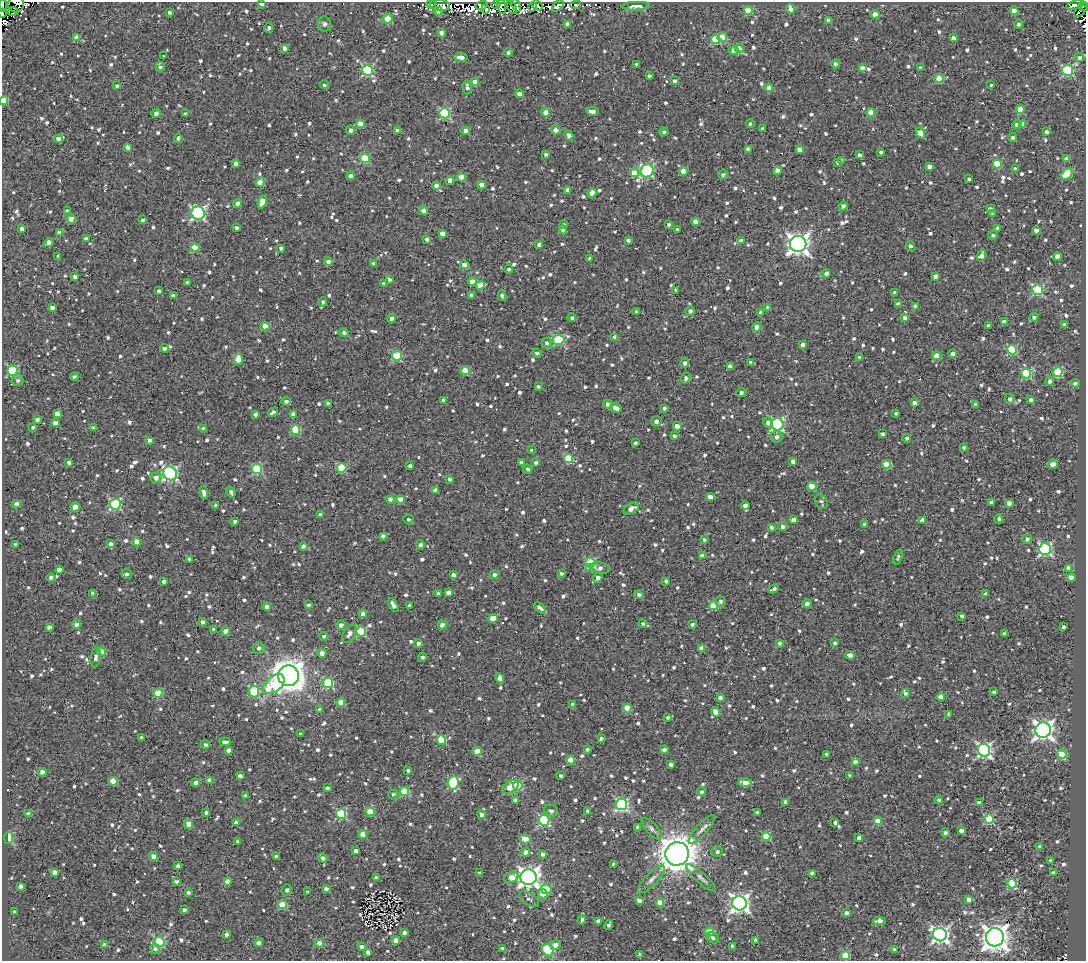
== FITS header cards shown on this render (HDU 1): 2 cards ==
NAXIS1  =                 1084
NAXIS2  =                  959

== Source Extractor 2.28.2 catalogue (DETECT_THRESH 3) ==
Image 1084 x 959 px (HDU 1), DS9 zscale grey, 1 PNG px = 1 image px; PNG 1088 x 963 px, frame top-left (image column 1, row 959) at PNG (2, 2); each listed source drawn as its Kron ellipse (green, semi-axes under 4 px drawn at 4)
Background 1.89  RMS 4.9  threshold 14.6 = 3 sigma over >= 5 px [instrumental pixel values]
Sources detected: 1293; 8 with non-positive FLUX_AUTO (blend fragments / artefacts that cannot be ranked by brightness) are neither listed nor drawn; of the other 1285, the 500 brightest by FLUX_AUTO listed and drawn (785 fainter detections omitted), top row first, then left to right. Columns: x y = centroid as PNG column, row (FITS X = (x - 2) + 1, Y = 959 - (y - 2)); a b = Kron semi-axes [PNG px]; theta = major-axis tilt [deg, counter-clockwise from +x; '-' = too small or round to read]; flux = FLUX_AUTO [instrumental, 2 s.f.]
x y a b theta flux
262 3 4 3 - 1600
16 4 8 8 - 5600
431 4 5 3 - 1100
496 4 4 2 - 2100
3 5 6 4 -87 9100
440 5 10 5 -7 2900
481 5 6 4 15 37000
516 5 7 3 -64 3000
537 5 6 3 -40 17000
576 5 5 3 - 1500
1075 5 9 3 15 2500
501 6 8 4 -75 2000
558 6 7 4 41 2600
636 6 14 4 3 1600
1084 6 5 3 - 1300
512 7 7 3 -61 6200
533 7 4 4 - 11000
486 9 4 4 - 6000
790 9 5 4 - 2300
748 10 4 4 - 11000
13 11 5 3 - 2800
438 11 4 4 - 2400
1014 11 4 4 - 3600
1080 11 8 3 44 1800
170 12 3 3 - 910
2 13 4 2 - 5900
875 14 4 4 - 5000
388 19 5 4 - 10000
828 20 4 3 - 1200
324 24 8 6 -71 1100
568 24 4 4 - 2300
1018 24 4 3 - 1100
269 28 5 4 - 900
442 33 4 4 - 3400
77 37 4 4 - 4700
722 37 5 4 - 7200
953 38 4 4 - 1800
716 39 5 4 - 12000
284 48 4 4 - 1900
739 49 4 4 - 7100
734 50 5 4 - 2500
508 52 4 4 - 910
164 55 3 3 - 760
461 57 7 4 -4 2500
1079 57 5 4 - 850
636 64 3 3 - 780
835 64 4 3 - 960
160 67 5 4 - 840
862 68 4 4 - 1600
921 68 4 3 - 880
367 70 5 5 - 33000
1068 70 5 5 - 34000
649 76 3 3 - 870
939 79 4 4 - 10000
675 81 4 3 - 1400
475 82 4 4 - 3000
324 85 4 4 - 750
991 85 3 3 - 920
117 86 4 3 - 830
467 87 7 4 -86 1100
769 88 4 4 - 2500
519 94 4 3 - 2400
4 100 4 4 - 11000
1020 109 4 4 - 6500
592 111 6 4 -8 1900
546 112 4 4 - 4600
156 113 5 4 - 1400
445 113 5 5 - 32000
871 113 4 4 - 7300
185 114 4 3 - 760
360 124 4 4 - 7600
750 124 4 4 - 810
1017 124 4 4 - 2500
1023 124 4 4 - 2900
762 129 4 3 - 870
351 130 4 4 - 1200
555 130 5 4 - 2200
397 131 4 4 - 2700
466 131 4 4 - 3800
664 132 5 4 - 810
1046 132 3 3 - 1300
920 133 6 4 -58 6700
569 135 5 4 - 1300
178 138 4 3 - 2600
1013 138 4 4 - 850
58 139 4 4 - 1400
128 147 4 4 - 1900
748 149 4 4 - 1800
800 149 4 4 - 2700
881 152 3 3 - 880
546 154 4 3 - 950
859 155 4 3 - 1300
365 158 5 4 - 16000
1067 159 4 4 - 3400
842 160 4 3 - 830
838 162 4 3 - 1100
236 163 4 4 - 2000
997 164 4 4 - 11000
930 167 4 4 - 1700
1015 169 4 4 - 1500
647 171 7 6 - 47000
683 171 4 4 - 4500
777 171 4 4 - 3500
635 173 4 4 - 8000
723 174 5 5 - 830
1067 174 6 5 - 14000
351 176 4 4 - 1500
462 177 4 4 - 7300
969 179 4 3 - 970
450 181 4 4 - 2200
260 182 4 4 - 6200
481 185 4 4 - 4200
436 186 4 4 - 1800
568 190 4 4 - 2500
592 193 5 4 - 3700
262 202 7 4 68 4900
238 204 4 4 - 2800
843 206 5 4 - 1300
990 209 4 4 - 1300
424 210 4 4 - 2800
67 211 4 4 - 1300
198 213 7 6 - 63000
992 213 4 3 - 990
71 219 4 4 - 4400
143 220 3 3 - 790
696 221 4 4 - 3200
669 224 4 4 - 820
564 225 4 4 - 970
236 228 4 3 - 860
998 228 4 3 - 1800
22 229 4 4 - 1500
678 229 4 3 - 1300
563 230 4 4 - 1900
1036 230 4 4 - 1800
60 233 4 4 - 2700
442 233 4 4 - 3000
993 235 5 4 - 770
86 239 4 4 - 1700
427 239 4 3 - 1100
628 240 4 3 - 900
741 241 4 4 - 2300
49 242 5 4 - 1900
539 244 4 3 - 1300
798 244 8 8 - 230000
910 246 5 4 - 930
195 248 4 4 - 10000
281 248 4 3 - 910
58 256 3 3 - 1200
982 256 6 4 73 2200
1057 257 4 4 - 4700
590 259 4 4 - 880
328 262 4 4 - 1300
373 264 4 3 - 1200
465 265 4 4 - 3200
509 269 4 4 - 740
826 274 4 4 - 1100
935 276 4 3 - 1400
75 277 4 4 - 1400
389 280 3 3 - 860
188 282 4 3 - 980
472 282 4 4 - 3700
384 284 4 4 - 1300
480 285 4 4 - 9300
676 290 3 3 - 770
1038 290 5 5 - 34000
159 291 3 3 - 1000
895 292 4 3 - 1100
471 295 4 3 - 1100
173 296 4 3 - 1400
502 296 5 3 - 1100
323 302 4 4 - 790
898 304 4 4 - 1500
915 306 4 4 - 1600
52 308 4 4 - 1800
768 308 4 4 - 2300
637 311 4 3 - 780
690 311 5 4 - 990
761 312 4 4 - 840
1034 317 4 3 - 790
391 318 4 4 - 1400
572 318 4 4 - 790
905 318 4 4 - 1000
1004 322 4 4 - 1400
1065 325 4 4 - 2300
265 326 4 4 - 6900
988 326 4 3 - 840
757 327 4 4 - 4500
344 333 5 4 - 1100
615 337 4 4 - 2300
559 340 6 5 - 22000
547 343 5 5 - 890
803 345 4 4 - 1600
164 348 4 3 - 1200
1012 350 5 5 - 21000
537 353 4 4 - 900
953 354 4 4 - 2300
397 356 5 5 - 20000
937 356 4 4 - 6600
860 357 4 3 - 1800
238 359 5 4 - 6100
751 362 4 3 - 790
685 363 4 4 - 1800
730 366 4 4 - 2100
12 371 5 5 - 25000
465 371 4 4 - 7300
1058 372 5 5 - 20000
1026 374 5 5 - 24000
74 377 4 3 - 800
686 378 5 4 - 1000
18 380 6 6 - 940
1050 381 5 4 - 1300
1075 383 5 4 - 900
538 386 4 3 - 740
741 392 5 4 - 950
1010 399 5 5 - 1100
1031 400 4 4 - 1400
286 401 4 4 - 1100
444 401 4 3 - 1500
328 403 4 3 - 1000
914 403 4 4 - 2400
608 404 5 4 - 1700
975 404 4 3 - 1100
616 408 6 4 -23 2900
664 408 3 3 - 980
273 412 5 3 - 1000
896 413 3 3 - 790
57 414 4 4 - 3500
255 414 4 3 - 880
293 414 4 4 - 2200
37 419 4 3 - 1200
656 421 5 5 - 1500
55 423 4 4 - 2400
768 423 5 4 - 1200
777 424 6 6 - 54000
677 426 4 4 - 2600
33 427 3 3 - 750
94 428 4 4 - 1100
203 429 4 4 - 1500
296 430 5 4 - 13000
883 434 3 3 - 1200
674 436 4 4 - 880
777 437 6 5 - 1400
907 438 4 4 - 790
149 440 4 3 - 1400
635 443 3 3 - 850
964 448 3 3 - 770
531 450 3 3 - 1200
568 458 5 4 - 12000
793 461 4 4 - 1900
69 463 4 3 - 1500
521 463 4 3 - 1400
536 463 4 3 - 1100
887 464 4 4 - 8300
1053 464 5 4 - 4300
410 466 4 3 - 960
342 468 5 4 - 15000
257 469 5 5 - 20000
527 469 5 4 - 1000
170 473 7 6 - 71000
156 478 5 5 - 1800
450 479 4 3 - 1100
812 486 4 4 - 10000
435 490 4 4 - 2000
231 492 6 3 -58 1000
204 493 7 4 -82 1600
710 497 4 4 - 3200
390 499 4 3 - 1200
400 500 4 4 - 5000
821 502 8 6 -62 860
992 502 4 4 - 1500
1009 503 4 4 - 2700
16 504 4 4 - 3500
115 504 5 5 - 36000
216 505 4 3 - 900
745 505 4 4 - 1600
75 507 4 4 - 5400
631 509 8 5 30 1900
321 514 4 4 - 1300
408 519 5 5 - 810
999 519 4 4 - 990
793 520 4 3 - 1500
923 520 4 4 - 2700
235 521 4 3 - 770
864 524 4 3 - 820
771 527 4 4 - 1000
782 527 4 4 - 1400
383 536 4 4 - 970
1027 539 5 4 - 950
704 540 3 3 - 840
137 542 4 4 - 4300
110 544 4 3 - 1400
16 545 4 4 - 1600
420 545 5 4 - 980
303 546 4 4 - 1300
1045 549 6 6 - 49000
702 556 4 4 - 2300
898 557 8 4 72 820
190 559 4 3 - 1200
590 563 5 5 - 19000
589 567 4 4 - 4200
600 568 10 5 -10 1500
1068 568 4 4 - 3300
59 570 4 4 - 1900
127 574 5 5 - 960
561 574 4 3 - 850
454 575 4 4 - 1400
494 575 4 4 - 1700
51 578 4 4 - 1200
598 578 5 4 - 2000
1071 578 4 4 - 3200
164 581 4 4 - 1100
666 581 4 3 - 840
774 589 5 3 - 1100
93 593 4 3 - 1200
448 593 4 4 - 2200
438 594 4 3 - 930
986 594 4 3 - 2000
639 595 4 4 - 1200
720 601 5 5 - 1100
807 604 4 4 - 1500
308 605 3 3 - 930
393 605 7 3 -61 2500
410 606 3 3 - 960
713 606 4 4 - 12000
267 607 4 4 - 2700
540 608 7 4 -40 1300
363 614 4 4 - 3100
962 616 3 3 - 810
493 618 5 4 - 5800
203 622 4 4 - 2300
76 624 4 4 - 1900
643 624 4 4 - 880
692 624 4 3 - 980
341 625 4 4 - 1700
442 625 4 4 - 2400
49 627 4 4 - 1200
1063 627 3 3 - 1000
213 629 3 3 - 820
226 631 4 4 - 3800
361 631 5 5 - 19000
1004 633 3 3 - 870
349 634 10 6 59 2000
324 636 4 4 - 950
779 643 4 3 - 1100
835 643 4 4 - 770
418 644 4 4 - 1400
259 648 6 5 - 960
702 648 4 4 - 4100
101 652 4 4 - 6700
322 653 5 4 - 2200
850 655 5 4 - 2900
96 657 10 5 80 1200
422 657 4 4 - 900
288 676 10 10 - 620000
500 678 5 4 - 2600
328 683 5 5 - 22000
274 684 13 7 39 15000
254 692 6 5 - 16000
994 692 4 3 - 800
158 693 4 4 - 10000
905 693 4 4 - 940
941 697 4 4 - 2800
720 698 4 3 - 1100
341 702 4 4 - 5500
572 704 4 4 - 950
627 708 4 4 - 8500
319 710 4 4 - 810
716 712 5 4 - 3900
949 714 4 4 - 870
668 717 4 4 - 860
1043 730 8 7 - 170000
301 734 3 3 - 820
141 738 3 3 - 890
601 738 4 3 - 870
441 740 5 4 - 13000
225 742 5 3 - 1500
205 745 4 4 - 770
587 749 4 3 - 850
228 750 4 3 - 1400
664 750 4 4 - 1700
984 750 6 6 - 77000
477 751 4 4 - 6600
827 754 3 3 - 1300
1062 754 5 4 - 10000
571 760 4 4 - 7000
855 762 4 4 - 1400
671 765 4 3 - 1400
408 770 4 3 - 810
42 772 4 4 - 3300
850 775 4 3 - 860
240 776 4 4 - 1700
561 776 3 3 - 810
210 780 4 4 - 3100
113 781 4 4 - 8200
196 783 4 4 - 1900
453 783 6 5 - 24000
745 783 6 4 -4 5200
518 786 5 5 - 23000
511 787 9 5 34 6300
328 788 4 3 - 1100
405 792 4 4 - 15000
702 792 4 4 - 850
393 794 5 5 - 830
246 796 4 3 - 1600
516 800 4 4 - 1800
939 800 4 4 - 880
786 802 4 4 - 2500
979 803 4 4 - 2400
622 805 6 5 - 50000
551 811 7 6 - 1100
588 811 4 3 - 1500
206 812 3 3 - 840
370 812 4 4 - 11000
757 812 4 3 - 1000
29 814 4 4 - 3500
341 814 5 5 - 23000
482 815 4 4 - 2100
989 819 5 5 - 23000
544 820 5 5 - 39000
878 821 4 4 - 6500
236 823 4 4 - 3200
835 823 4 3 - 1500
189 824 4 4 - 5500
638 827 4 4 - 2000
652 829 14 5 -48 1200
702 829 18 6 49 1900
961 831 4 4 - 2600
945 833 4 4 - 1500
363 834 4 4 - 5100
766 836 4 4 - 12000
9 838 6 4 86 6000
859 838 4 3 - 1700
525 839 5 4 - 9400
238 841 3 3 - 760
1040 846 4 4 - 1000
356 851 4 4 - 2000
526 852 4 4 - 3700
717 852 6 5 - 1000
543 854 4 3 - 1000
677 854 12 11 - 730000
153 856 4 4 - 2000
276 856 3 3 - 930
323 858 5 4 - 1400
1050 861 3 3 - 1100
614 864 3 3 - 800
178 866 4 4 - 1200
54 872 4 3 - 1700
479 873 3 3 - 940
812 873 4 4 - 1900
1053 873 4 3 - 1100
511 877 7 5 23 3200
529 877 8 7 - 200000
376 878 4 3 - 1900
701 878 19 5 -42 1500
652 879 18 6 47 1900
176 881 4 3 - 890
227 881 4 3 - 1700
1012 884 5 4 - 19000
21 886 4 4 - 1500
326 889 4 3 - 1200
546 889 5 5 - 13000
287 890 6 5 - 860
188 892 4 3 - 890
308 892 3 3 - 760
543 894 5 4 - 6300
529 899 11 6 -31 1200
969 899 4 4 - 2400
639 900 4 3 - 1600
660 903 4 4 - 5300
739 903 7 7 - 140000
282 905 4 4 - 13000
184 910 4 3 - 850
15 912 3 3 - 930
847 913 4 4 - 1500
582 920 5 3 - 810
598 921 4 4 - 1500
879 921 6 3 1 2600
609 925 5 3 - 1100
404 932 4 3 - 1000
709 932 5 4 - 12000
226 934 4 3 - 1600
940 935 7 6 - 100000
995 937 9 9 - 320000
713 938 6 5 - 850
396 940 4 4 - 2700
756 940 4 4 - 1900
159 942 5 5 - 25000
258 943 4 4 - 1600
320 943 4 4 - 6400
105 945 4 4 - 3400
555 945 5 5 - 2500
732 946 4 3 - 1500
362 947 4 4 - 2100
155 949 5 5 - 1100
502 949 4 4 - 2700
548 950 6 5 - 30000
895 950 4 4 - 1800
368 952 4 3 - 1700
640 954 4 3 - 850
845 956 4 4 - 13000
At the frame edge (FLAGS 8, measured only in part): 6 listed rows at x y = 262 3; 16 4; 3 5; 1084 6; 2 13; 4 100
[785 fainter detections neither listed nor drawn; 8 non-positive-flux detections neither listed nor drawn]